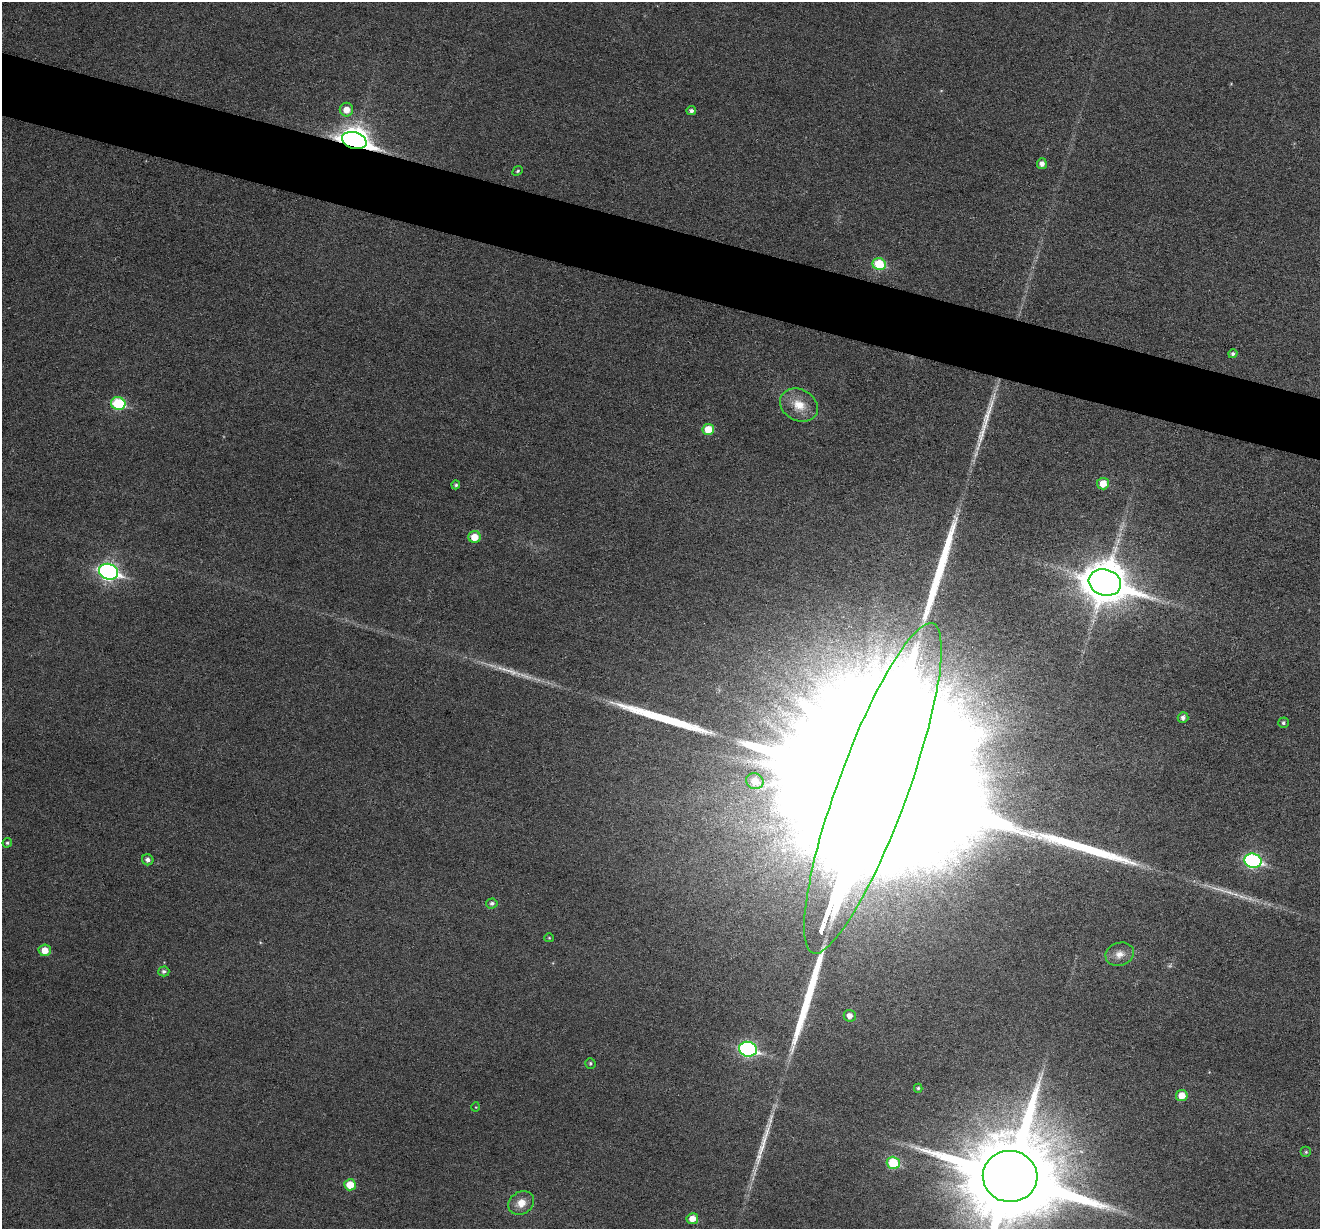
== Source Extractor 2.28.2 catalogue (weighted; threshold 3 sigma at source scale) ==
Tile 11 of 4 x 4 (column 3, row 3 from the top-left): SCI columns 2639-3956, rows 1481-2707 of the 5274 x 5287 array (HDU 1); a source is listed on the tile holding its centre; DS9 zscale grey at full resolution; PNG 1322 x 1231 px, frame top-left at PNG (2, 2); each listed source drawn as its Kron ellipse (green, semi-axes under 4 px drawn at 4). Shown black and unused: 5% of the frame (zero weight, under 3 of 6 exposures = <1% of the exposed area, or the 3 px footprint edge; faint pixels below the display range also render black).
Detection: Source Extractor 2.28.2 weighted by HDU 2 'WHT'; one run over the whole footprint, this tile lists its part. Background 0.043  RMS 0.0054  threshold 0.0221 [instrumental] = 3 sigma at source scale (4.09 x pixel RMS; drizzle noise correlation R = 1.36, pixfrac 0.8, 0.05/0.05 arcsec/px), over >= 5 px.
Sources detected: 48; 3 too faint to see at this stretch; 6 long thin detections or spike segments (spike, bleed or trail) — neither listed nor drawn; the other 39 listed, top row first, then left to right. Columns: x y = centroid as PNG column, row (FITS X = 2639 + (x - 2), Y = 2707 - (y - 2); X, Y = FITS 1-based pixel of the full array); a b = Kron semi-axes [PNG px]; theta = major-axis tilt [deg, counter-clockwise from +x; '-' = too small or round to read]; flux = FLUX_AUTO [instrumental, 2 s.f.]
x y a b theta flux
346 110 7 6 - 5.8
691 111 4 4 - 1.5
354 140 12 8 -17 620
1042 164 5 5 - 2.9
518 171 5 4 - 0.75
879 264 6 6 - 26
1233 354 5 4 - 1.3
118 404 7 6 - 42
799 405 20 15 -27 11
708 429 6 5 - 10
1103 484 6 6 - 8
456 485 4 4 - 1
474 537 6 6 - 8.5
109 572 10 7 -17 180
1105 582 16 13 -17 2000
1183 718 5 5 - 2.1
1283 723 5 5 - 1
755 781 9 8 - 5.8
873 788 175 35 70 250000
7 843 5 4 - 0.98
148 860 6 5 - 2.1
1253 861 8 7 - 99
492 903 6 5 - 1.6
549 938 5 4 - 0.56
45 950 6 6 - 6.1
1120 954 14 11 19 4.8
164 971 5 5 - 1.4
850 1016 6 6 - 3.3
748 1049 9 7 -14 110
590 1063 5 5 - 0.87
918 1088 4 4 - 0.74
1182 1096 6 5 - 8.5
476 1107 5 3 - 0.39
1306 1152 5 5 - 0.92
893 1163 6 6 - 27
1010 1176 27 25 -2 14000
350 1185 6 5 - 10
521 1203 14 11 34 6.6
692 1219 5 5 - 6
Overlapping masked pixels (flux is a lower limit): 2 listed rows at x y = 354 140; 873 788
Isophote crosses this tile's border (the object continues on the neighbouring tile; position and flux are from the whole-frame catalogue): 1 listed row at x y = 1010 1176